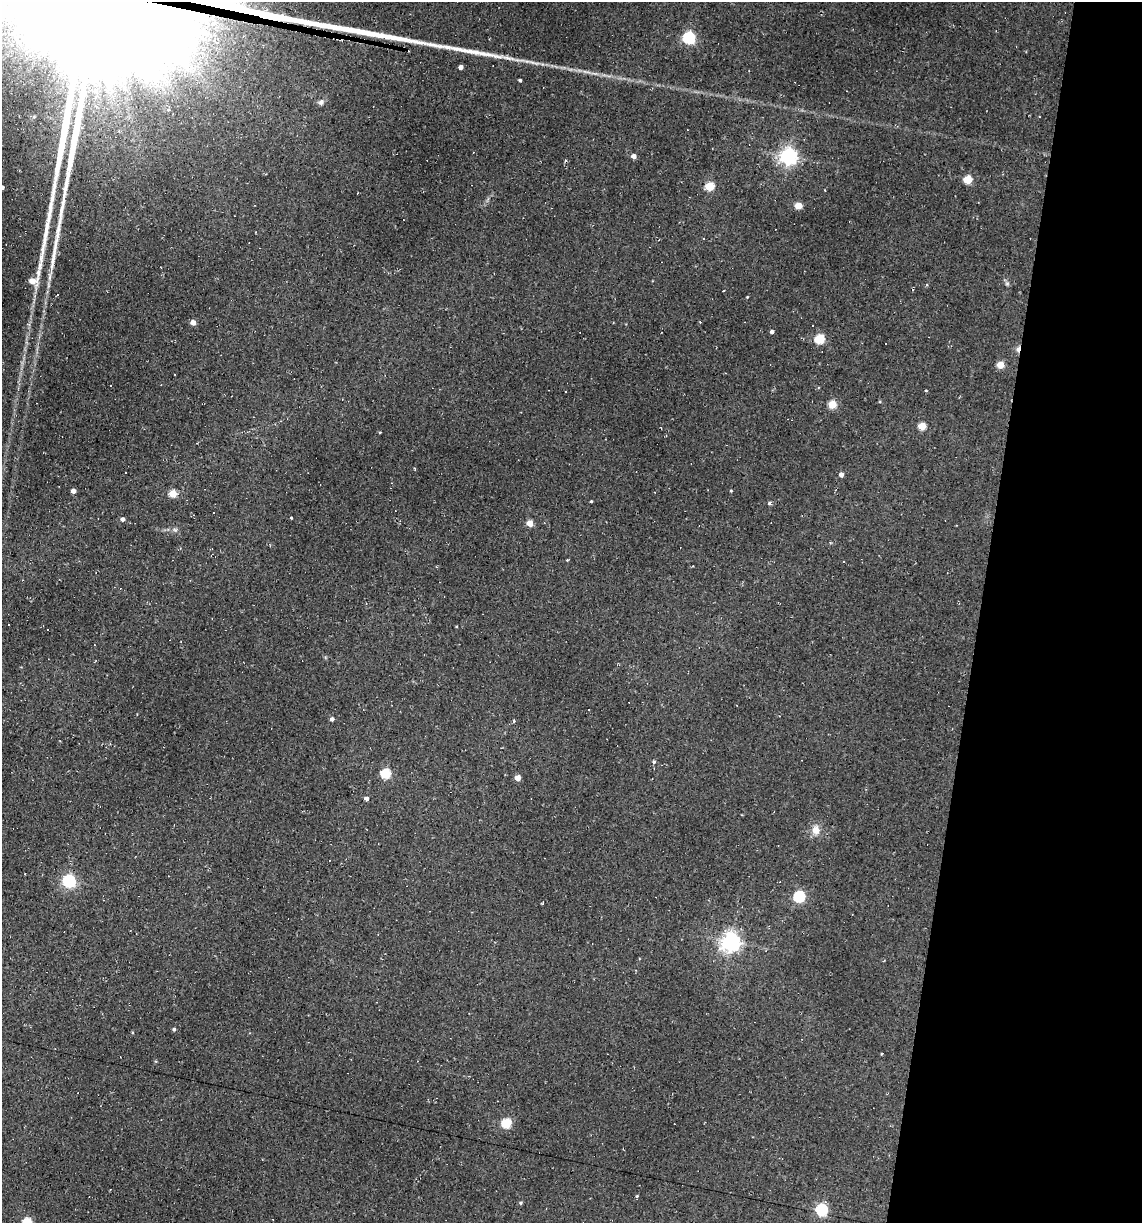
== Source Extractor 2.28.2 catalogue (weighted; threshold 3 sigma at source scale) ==
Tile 8 of 4 x 4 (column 4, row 2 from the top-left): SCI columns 3652-4791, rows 2443-3663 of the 4904 x 4884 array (HDU 1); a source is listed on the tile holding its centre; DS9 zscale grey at full resolution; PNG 1144 x 1225 px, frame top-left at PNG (2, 2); no overlay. Shown black and unused: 14% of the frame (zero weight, under 2 of 3 exposures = <1% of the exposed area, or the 3 px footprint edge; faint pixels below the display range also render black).
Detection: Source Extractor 2.28.2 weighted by HDU 2 'WHT'; one run over the whole footprint, this tile lists its part. Background 0.184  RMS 0.013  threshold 0.0603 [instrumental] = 3 sigma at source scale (4.5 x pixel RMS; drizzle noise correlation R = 1.50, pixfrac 1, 0.05/0.05 arcsec/px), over >= 5 px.
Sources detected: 71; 19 cosmic-ray / hot-pixel residue — not listed; the other 52 listed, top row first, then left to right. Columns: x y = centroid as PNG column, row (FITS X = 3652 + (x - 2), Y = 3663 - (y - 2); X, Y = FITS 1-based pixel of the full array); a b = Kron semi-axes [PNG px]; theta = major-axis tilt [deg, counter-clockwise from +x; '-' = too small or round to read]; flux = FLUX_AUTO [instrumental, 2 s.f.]
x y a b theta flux
689 38 5 5 - 190
461 67 4 4 - 6.1
520 80 3 3 - 1.8
321 102 7 6 - 3.5
1039 117 3 2 - 1.1
634 156 4 4 - 7.3
788 156 6 6 - 550
967 180 5 5 - 52
709 186 5 5 - 58
2 188 4 3 - 3.7
798 206 5 4 - 29
704 238 3 3 - 1.2
50 277 14 4 83 6
58 295 3 2 - 1.1
747 297 3 3 - 0.92
193 322 4 4 - 9.5
772 332 4 3 - 3.5
819 339 5 5 - 77
1000 365 5 4 - 28
832 405 5 5 - 42
922 426 5 4 - 38
125 472 3 3 - 2.6
841 475 4 4 - 7.1
73 491 4 4 - 7.9
731 491 4 3 - 1.2
655 492 3 2 - 0.8
173 494 5 4 - 40
591 501 3 2 - 1.2
769 503 6 3 53 2.1
291 518 4 2 - 1
122 519 4 4 - 4.4
530 523 4 4 - 19
175 530 7 4 -19 2.4
567 560 3 3 - 1.2
843 562 3 2 - 1
332 719 4 4 - 3.8
514 720 4 3 - 1.5
654 762 4 4 - 1.9
385 774 5 5 - 91
517 778 4 4 - 14
366 799 4 4 - 6.1
816 830 11 9 87 12
69 881 6 5 - 230
799 896 5 5 - 140
730 942 7 6 - 710
174 1029 4 4 - 2.4
156 1061 4 4 - 1.3
506 1123 5 5 - 79
637 1196 4 4 - 1.6
521 1203 4 4 - 2.1
821 1210 6 5 - 180
27 1222 5 5 - 56
Isophote crosses this tile's border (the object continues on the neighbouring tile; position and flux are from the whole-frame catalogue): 2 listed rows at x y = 2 188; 27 1222
Unlisted compact peaks at least as high as the median listed source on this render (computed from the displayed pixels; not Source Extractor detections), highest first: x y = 33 281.